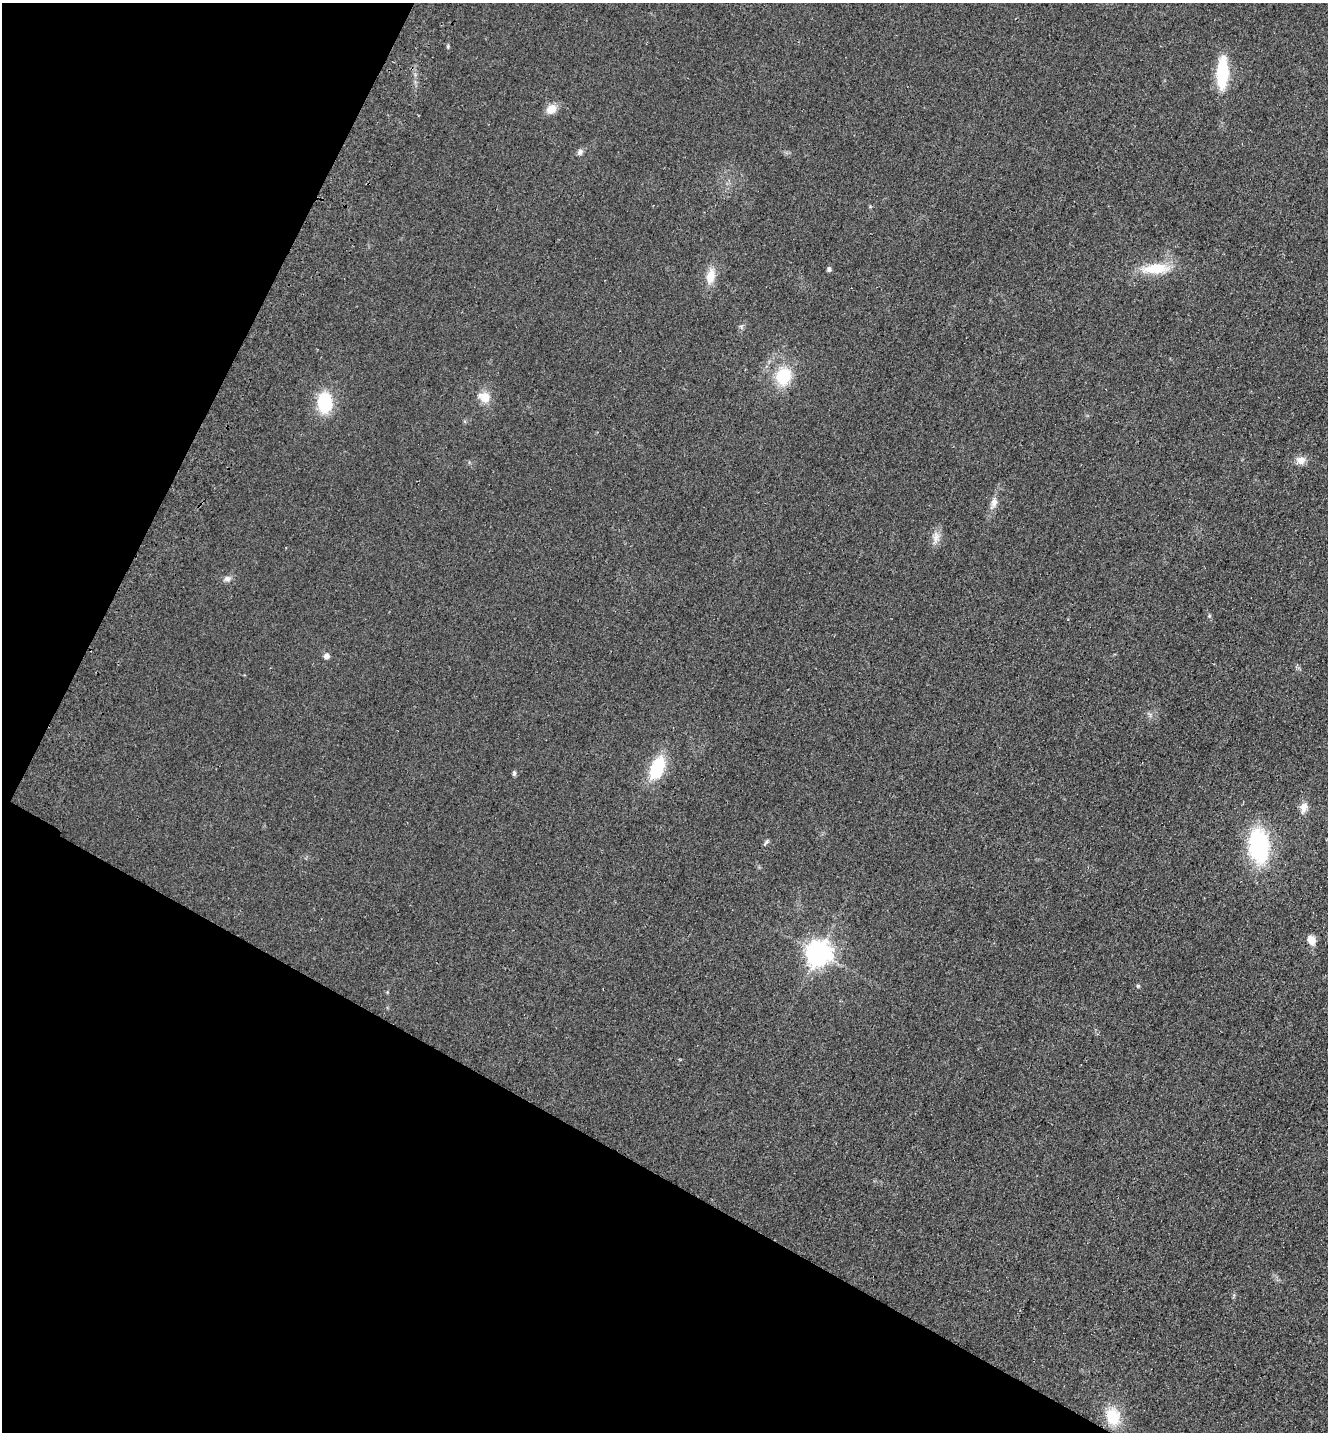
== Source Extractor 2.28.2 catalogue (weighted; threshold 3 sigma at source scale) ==
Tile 9 of 4 x 4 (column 1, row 3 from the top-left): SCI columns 198-1523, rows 1460-2889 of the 5833 x 5778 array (HDU 1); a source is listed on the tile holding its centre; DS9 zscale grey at full resolution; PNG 1330 x 1434 px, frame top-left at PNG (2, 3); no overlay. Shown black and unused: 27% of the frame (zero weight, under 2 of 3 exposures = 3% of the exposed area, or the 3 px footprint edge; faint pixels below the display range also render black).
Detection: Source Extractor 2.28.2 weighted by HDU 2 'WHT'; one run over the whole footprint, this tile lists its part. Background 0.0773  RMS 0.014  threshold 0.0611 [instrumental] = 3 sigma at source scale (4.5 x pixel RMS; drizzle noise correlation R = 1.50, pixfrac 1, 0.05/0.05 arcsec/px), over >= 5 px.
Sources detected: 24; all 24 listed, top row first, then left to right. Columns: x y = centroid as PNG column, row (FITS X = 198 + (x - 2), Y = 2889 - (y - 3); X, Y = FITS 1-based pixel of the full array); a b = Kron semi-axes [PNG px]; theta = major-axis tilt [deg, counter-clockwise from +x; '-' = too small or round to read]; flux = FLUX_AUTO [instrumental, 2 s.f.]
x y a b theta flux
1222 73 28 10 88 79
551 109 11 9 37 16
580 152 8 7 - 4.8
1155 268 36 13 4 45
829 269 4 4 - 3.8
710 276 20 10 79 20
783 376 18 15 73 54
484 397 17 13 -27 17
325 403 16 11 -88 79
1301 460 12 10 4 10
994 503 18 8 72 10
936 537 18 9 83 11
227 579 10 8 12 5.5
1209 616 6 4 72 1.6
326 656 6 6 - 5.6
657 768 25 13 67 64
514 773 7 4 80 2.7
1304 807 14 9 74 11
766 842 10 3 54 2.5
1259 846 29 17 -85 170
1311 940 9 7 -65 17
818 953 9 8 - 1300
1138 986 5 4 - 1.9
1113 1417 20 15 -75 42